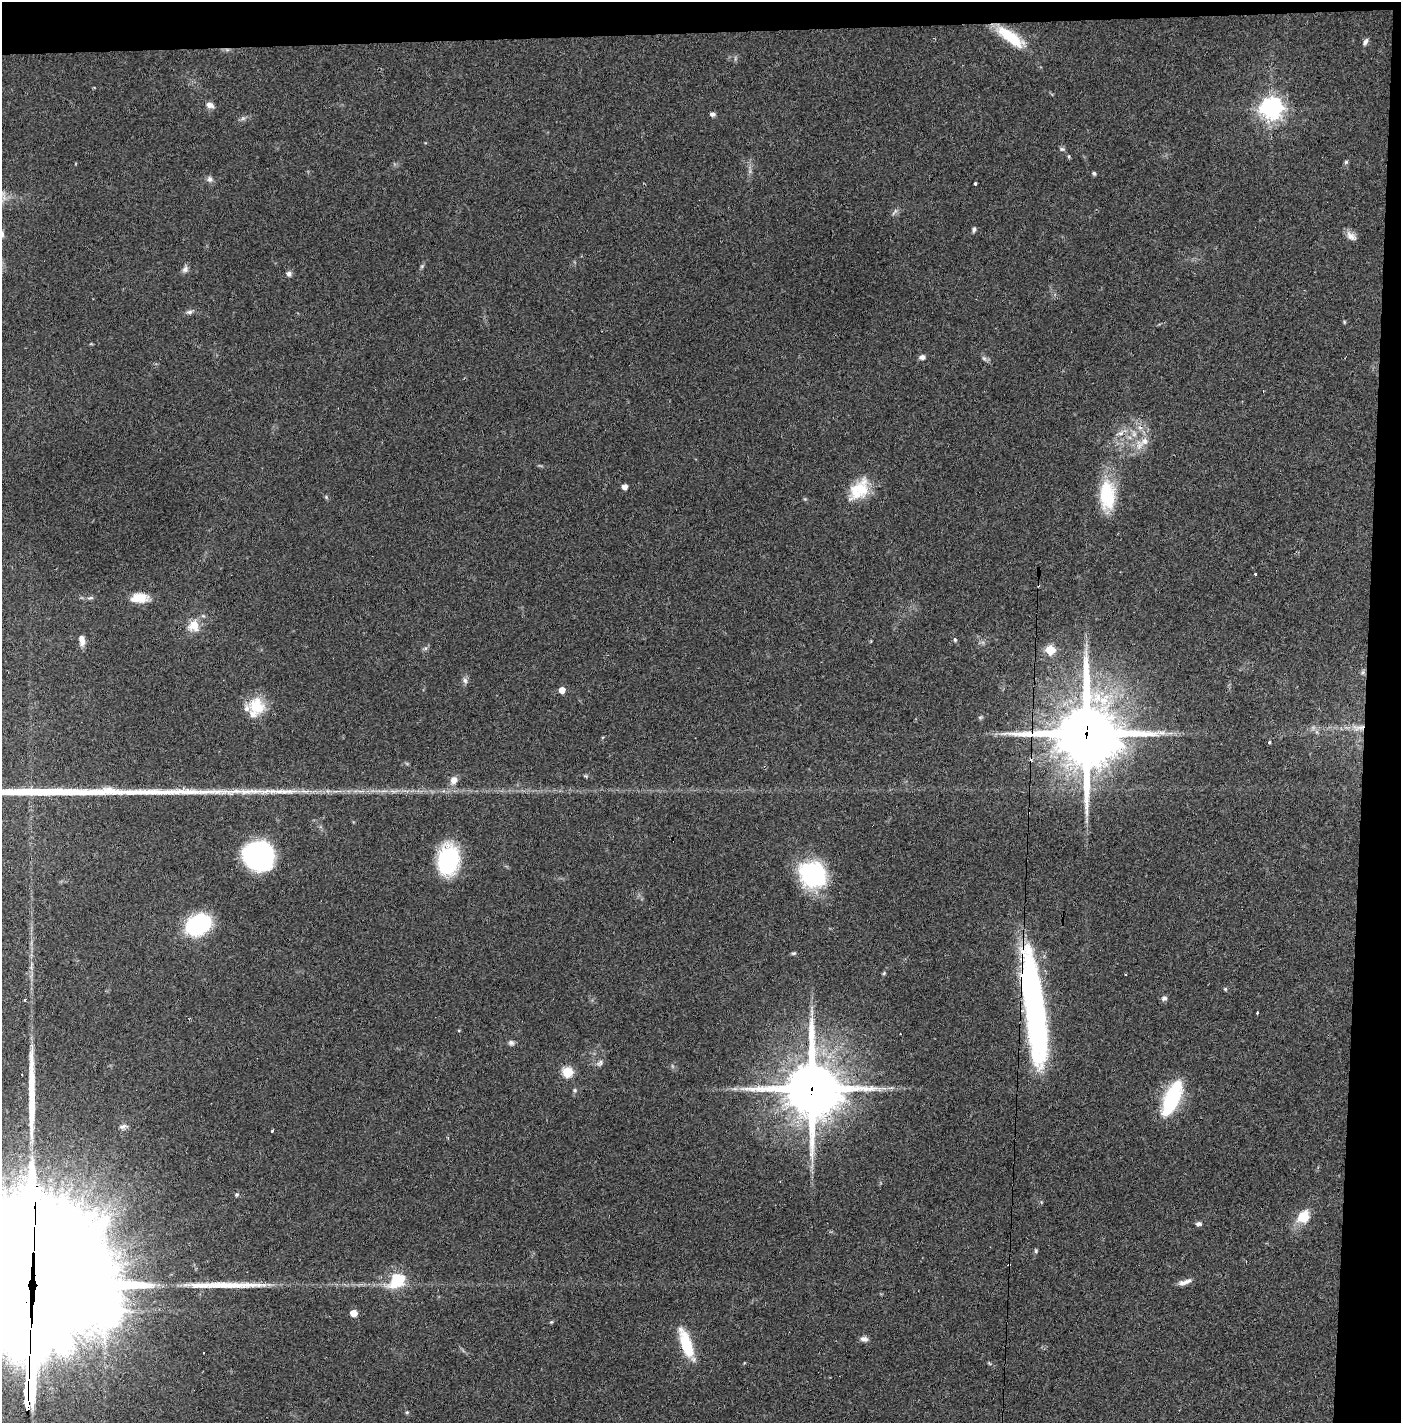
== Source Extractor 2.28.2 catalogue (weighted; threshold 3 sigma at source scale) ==
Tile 3 of 3 x 3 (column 3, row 1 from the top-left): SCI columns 2819-4217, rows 2842-4262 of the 4249 x 4272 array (HDU 1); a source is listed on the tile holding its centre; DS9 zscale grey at full resolution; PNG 1403 x 1425 px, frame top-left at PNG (2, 2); no overlay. Shown black and unused: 5% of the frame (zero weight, under 2 of 3 exposures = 1% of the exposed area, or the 3 px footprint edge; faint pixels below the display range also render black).
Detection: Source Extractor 2.28.2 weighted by HDU 2 'WHT'; one run over the whole footprint, this tile lists its part. Background 0.0701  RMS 0.0061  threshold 0.0275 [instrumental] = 3 sigma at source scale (4.5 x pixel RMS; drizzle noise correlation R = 1.50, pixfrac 1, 0.05/0.05 arcsec/px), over >= 5 px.
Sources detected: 99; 2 too faint to see at this stretch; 1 inside a brighter object's white glare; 6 cosmic-ray / hot-pixel residue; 3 long thin detections or spike segments (spike, bleed or trail) — not listed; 4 inside a brighter listed object's ellipse — not listed separately; the other 83 listed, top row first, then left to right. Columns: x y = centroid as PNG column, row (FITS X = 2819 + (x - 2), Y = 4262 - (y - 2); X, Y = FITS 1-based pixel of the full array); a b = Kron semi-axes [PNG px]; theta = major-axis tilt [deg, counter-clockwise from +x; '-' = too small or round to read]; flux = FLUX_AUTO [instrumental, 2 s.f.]
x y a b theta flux
1010 37 40 13 -35 22
1365 42 9 5 60 2
227 50 7 4 -19 1.2
210 105 10 7 -27 3.4
1271 108 8 7 - 480
712 114 6 5 - 1.9
1062 149 8 5 0 1.2
1069 156 6 4 -70 0.79
1346 162 5 5 - 0.99
1094 173 5 4 - 1
210 179 9 7 -76 2.1
975 183 3 3 - 0.68
895 212 13 3 52 1.4
974 230 7 5 71 1.4
1351 236 15 8 -39 3.8
422 266 6 5 - 0.91
185 269 10 7 65 2.3
289 274 6 6 - 2
189 312 8 5 13 1.9
1344 322 5 3 - 0.57
922 357 7 6 - 2.1
1120 433 9 6 26 2.6
1134 434 9 7 -76 3
1144 441 13 10 28 6
625 487 5 4 - 5
859 490 30 18 51 20
1107 495 36 18 -88 30
326 497 6 4 -49 0.88
1256 574 3 3 - 2.2
91 598 8 4 9 1.2
139 598 19 10 2 11
194 625 11 10 - 11
82 640 11 6 -82 4.7
955 640 5 4 - 1.1
425 649 6 4 20 1.1
1050 650 5 5 - 31
1363 672 6 5 - 1.2
465 681 8 7 - 2.1
562 690 5 5 - 8.5
257 706 21 19 -64 18
980 717 6 4 0 0.83
1359 727 21 8 2 6.7
1317 732 7 4 -71 1.2
1087 733 25 23 -89 3900
1269 742 3 3 - 2.1
586 776 7 4 -45 0.79
454 780 10 8 64 4.2
305 791 16 4 -2 3.7
393 791 9 4 -1 1.9
258 856 23 20 -19 130
449 860 27 19 84 62
812 874 29 25 -39 61
198 925 19 15 28 69
794 953 6 4 15 0.93
884 973 5 4 - 0.74
1225 989 5 4 - 0.79
1164 998 7 6 - 1.9
25 1000 3 3 - 1.2
1034 1008 111 18 -83 210
1257 1013 3 2 - 1.1
459 1030 5 3 - 0.5
511 1043 8 6 -16 1.7
600 1063 11 7 46 2.1
567 1072 5 5 - 45
812 1088 21 19 -82 3100
735 1089 7 4 -18 1.3
575 1090 6 5 - 0.97
1172 1098 38 14 67 49
123 1126 12 6 8 2.4
273 1131 3 3 - 1.8
1303 1216 17 13 54 12
1198 1224 7 5 -5 1.8
1036 1251 6 5 - 0.94
395 1282 27 17 29 17
1185 1282 18 6 20 3.6
32 1292 149 35 88 68000
104 1310 12 11 - 970
353 1313 5 5 - 9.9
551 1322 5 4 - 0.67
864 1339 9 6 -8 2.6
686 1344 36 11 -71 23
989 1363 5 4 - 0.67
407 1412 5 4 - 0.8
Overlapping masked pixels (flux is a lower limit): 7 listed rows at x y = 1010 37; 227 50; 1359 727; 1087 733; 1034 1008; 812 1088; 32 1292
Isophote crosses this tile's border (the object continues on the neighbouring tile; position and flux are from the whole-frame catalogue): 1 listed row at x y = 32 1292
Unlisted compact peaks at least as high as the median listed source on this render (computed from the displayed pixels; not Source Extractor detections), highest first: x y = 284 792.